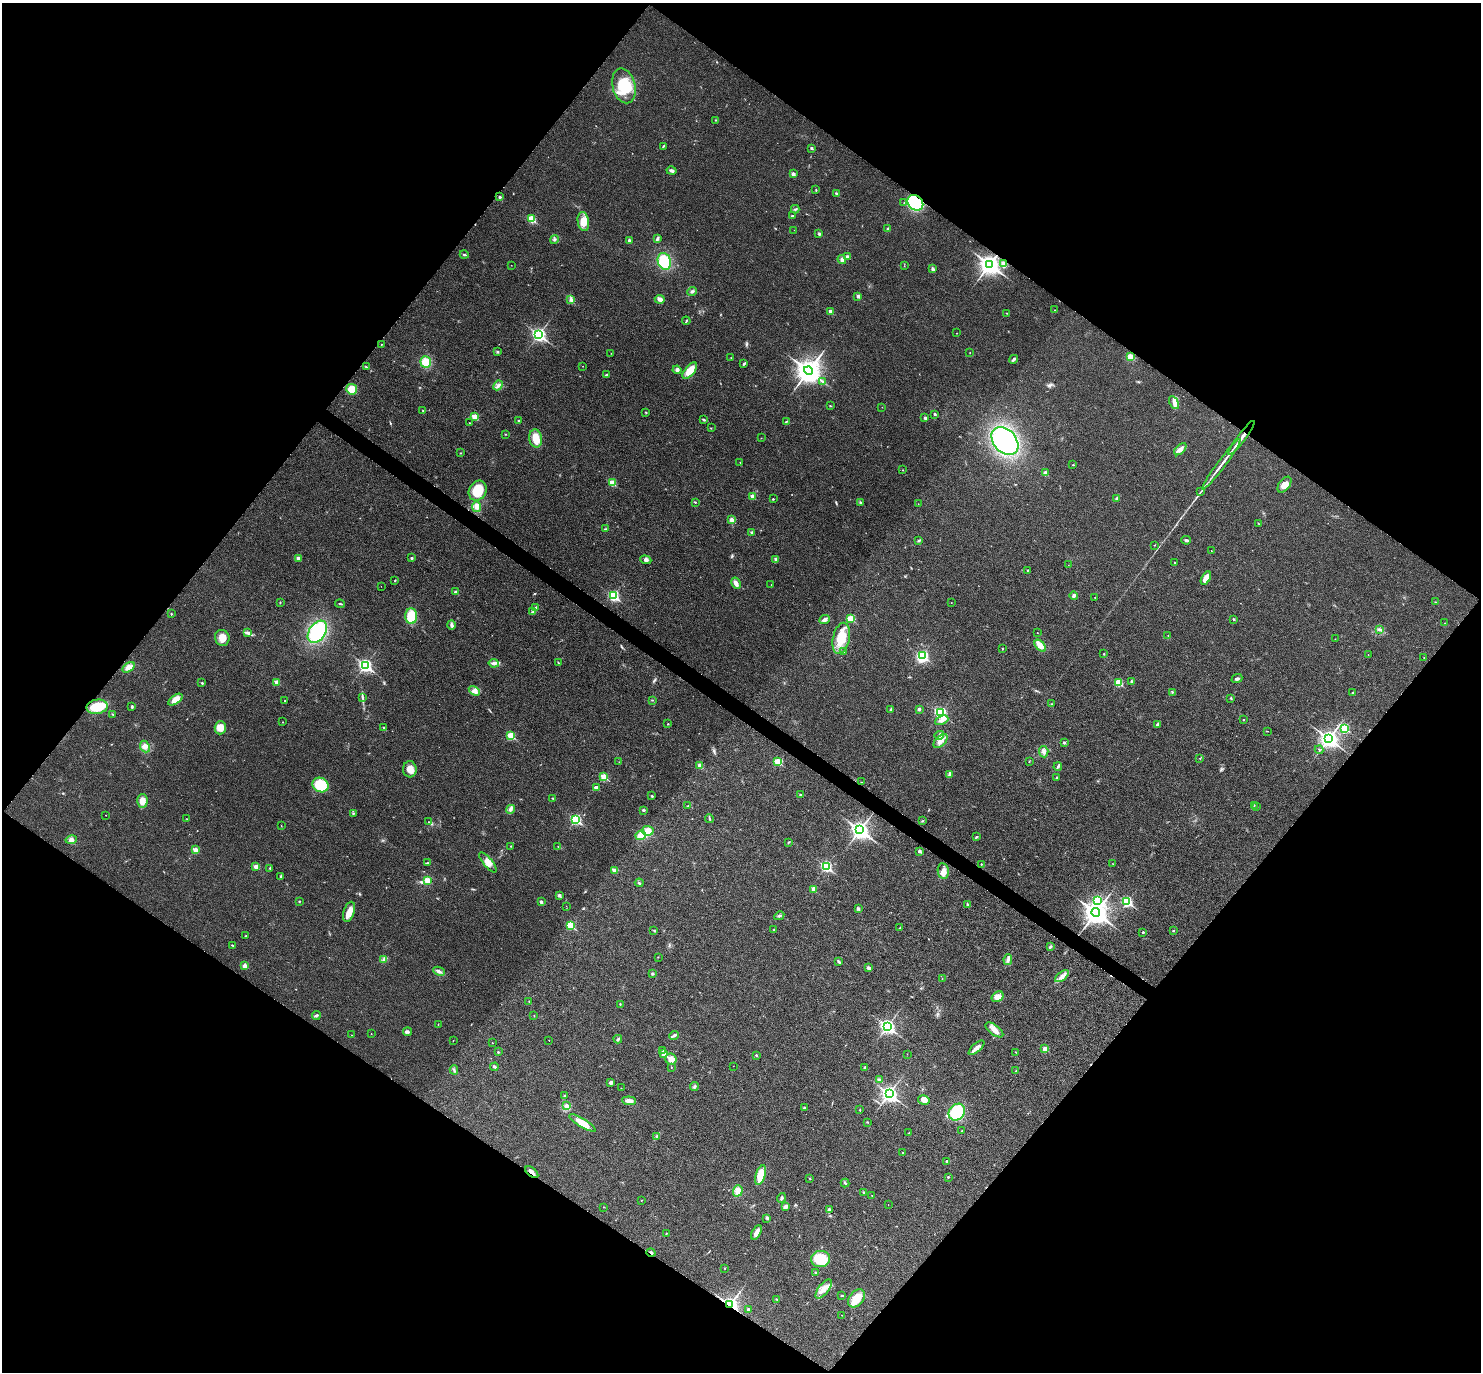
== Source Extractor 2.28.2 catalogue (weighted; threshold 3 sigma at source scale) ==
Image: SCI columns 6-5921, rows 295-5774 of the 5923 x 5927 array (HDU 1 of 3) = the unmasked area's bounding box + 8 px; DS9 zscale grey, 4 x 4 block average (1 PNG px = mean of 4 x 4 image px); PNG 1483 x 1374 px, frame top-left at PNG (2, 3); each listed source drawn as its Kron ellipse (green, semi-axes under 4 px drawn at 4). Shown black and unused: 50% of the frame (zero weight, under 3 of 4 exposures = <1% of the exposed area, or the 3 px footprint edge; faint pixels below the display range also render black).
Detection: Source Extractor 2.28.2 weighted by HDU 2 'WHT'. Background 0.0226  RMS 0.0056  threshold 0.0254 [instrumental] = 3 sigma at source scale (4.5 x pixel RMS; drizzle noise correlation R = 1.50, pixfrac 1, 0.05/0.05 arcsec/px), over >= 5 px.
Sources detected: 360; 2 cosmic-ray / hot-pixel residue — neither listed nor drawn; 10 inside a brighter listed object's ellipse — not listed separately; the other 348 listed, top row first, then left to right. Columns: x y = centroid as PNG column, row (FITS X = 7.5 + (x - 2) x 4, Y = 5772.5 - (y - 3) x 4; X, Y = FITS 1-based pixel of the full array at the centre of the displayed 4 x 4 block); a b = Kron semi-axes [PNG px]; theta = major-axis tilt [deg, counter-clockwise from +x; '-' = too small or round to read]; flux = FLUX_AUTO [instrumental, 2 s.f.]
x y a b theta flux
624 86 18 11 -75 120
715 120 2 2 - 1.6
663 146 3 2 - 2.6
812 148 2 2 - 11
671 171 5 3 - 7.6
793 174 2 2 - 23
816 190 3 2 - 2.5
836 193 2 2 - 8.2
500 197 2 2 - 10
904 203 2 2 - 0.98
915 203 8 7 - 270
795 209 4 2 - 4.5
792 216 2 2 - 4.7
531 219 2 2 - 170
583 221 9 5 -81 45
888 229 4 2 - 3.9
794 230 2 2 - 0.65
819 234 3 2 - 4.4
657 239 4 2 - 7.1
554 240 5 2 - 2.7
629 240 3 2 - 2.9
464 255 4 2 - 4.1
848 257 2 2 - 31
842 259 4 3 - 8.2
664 261 9 6 -72 120
989 264 4 3 - 2500
1004 264 3 2 - 5.6
511 265 2 2 - 0.92
904 266 2 2 - 1.3
933 269 3 3 - 7.1
692 291 5 2 - 5.2
858 296 2 2 - 23
660 299 5 4 - 13
571 300 4 2 - 5.7
1055 310 2 2 - 1.1
831 311 2 2 - 30
1007 313 2 2 - 1.4
686 321 4 2 - 3.6
957 333 2 2 - 0.85
539 334 3 3 - 890
381 344 2 2 - 1.3
498 352 3 2 - 2.9
611 353 2 2 - 0.92
970 353 2 2 - 1
1130 357 2 2 - 100
731 358 2 2 - 1.1
1014 359 4 2 - 6.8
426 362 6 5 - 60
744 364 3 2 - 4.5
583 366 2 2 - 1.3
366 367 4 2 - 2.7
677 370 4 3 - 7.8
690 371 10 5 50 48
808 371 4 4 - 4100
606 375 3 2 - 4.9
822 381 2 2 - 1.8
498 385 5 2 - 7.6
352 389 5 5 - 40
1174 403 7 3 -62 13
830 406 3 2 - 2.2
882 407 2 2 - 0.72
423 411 2 2 - 2.4
646 412 2 2 - 1.9
935 414 2 2 - 11
475 417 2 2 - 91
925 418 2 2 - 15
703 419 4 2 - 3.4
519 420 2 2 - 8.2
787 421 3 2 - 2.6
469 423 2 2 - 2.2
711 428 2 2 - 1
505 434 2 2 - 1.5
536 438 9 6 -80 48
761 438 2 2 - 1.5
1241 438 21 2 53 35
1005 441 16 11 -49 490
1180 449 7 3 44 15
461 453 2 2 - 1.8
740 462 2 2 - 1.7
1221 464 31 2 53 32
1073 465 2 2 - 1.6
903 470 2 2 - 1.1
1045 473 2 2 - 32
612 483 2 2 - 100
1285 485 9 5 53 25
478 491 10 8 63 92
1200 492 2 2 - 1.3
752 496 2 2 - 44
1117 498 4 3 - 5.5
773 499 2 2 - 4.8
695 502 3 2 - 3.1
860 502 2 2 - 9.8
918 504 2 2 - 0.64
477 507 5 4 - 20
731 520 2 2 - 40
1258 524 4 2 - 2
606 529 3 2 - 2.5
752 532 2 2 - 15
919 540 3 2 - 3.7
1186 540 5 2 - 5.3
1155 545 2 2 - 1
1211 550 2 2 - 1
298 558 2 2 - 28
412 558 3 2 - 4.3
776 559 2 2 - 20
646 560 5 3 - 9.1
1175 562 2 2 - 1.6
1068 565 2 2 - 0.47
1027 570 2 2 - 2.4
1206 578 7 4 60 32
395 581 3 2 - 2.4
736 583 6 3 -63 16
771 585 2 2 - 1
381 586 2 2 - 0.47
456 592 2 2 - 16
1074 595 4 3 - 9.7
613 596 3 2 - 450
1095 598 2 2 - 0.9
280 602 2 2 - 2.1
951 602 2 2 - 0.69
1435 602 2 2 - 3
340 604 5 2 - 3.1
536 607 2 2 - 2.4
533 612 3 2 - 4.6
171 614 3 2 - 1.8
411 616 8 6 -89 75
850 618 2 2 - 110
825 619 5 3 - 10
1234 619 3 2 - 3.5
1445 623 2 2 - 1
451 625 5 3 - 8
1380 630 3 2 - 4.3
317 632 12 8 56 210
247 633 3 2 - 4.4
1037 633 2 2 - 0.95
1168 635 2 2 - 1.7
222 638 8 7 - 34
841 638 16 8 77 88
1335 639 2 2 - 1.7
1040 646 7 4 -47 26
1002 649 2 2 - 1.7
844 652 2 2 - 1.7
1104 654 2 2 - 2.3
1368 654 2 2 - 0.85
922 656 3 3 - 370
1424 658 2 2 - 2.3
494 663 5 4 - 13
558 663 2 2 - 1.1
365 665 3 2 - 780
129 667 7 3 32 18
1237 679 5 2 - 5.6
1131 681 3 2 - 2.6
277 682 2 2 - 47
202 683 2 2 - 4.1
1119 683 2 2 - 150
474 691 6 4 -31 13
1172 692 2 2 - 2.2
1352 693 2 2 - 2.5
362 697 3 2 - 1.6
1231 698 3 2 - 2.8
175 700 8 4 33 31
652 700 3 2 - 1.8
285 701 2 2 - 2.9
1051 704 2 2 - 1.8
97 707 10 7 10 93
132 707 3 2 - 4.7
891 709 3 3 - 4.8
919 709 2 2 - 9.5
940 713 3 2 - 590
112 714 2 2 - 1.4
942 720 7 4 22 15
1243 720 2 2 - 3.7
282 722 2 2 - 1.3
668 724 2 2 - 1.8
1157 724 4 2 - 4.8
220 728 7 5 88 32
384 728 4 2 - 2.8
1345 728 2 2 - 190
1267 731 2 2 - 1.4
939 735 5 2 - 4.8
511 736 2 2 - 170
1329 739 4 3 - 1800
940 741 8 5 46 20
1064 743 3 2 - 3.4
145 747 6 4 -66 15
1319 750 4 2 - 3
1044 752 5 4 - 11
1200 758 2 2 - 1.3
619 762 2 2 - 0.94
778 762 2 2 - 120
1029 762 2 2 - 1.5
700 765 2 2 - 47
1058 767 4 2 - 4.9
410 769 8 6 -85 29
949 774 2 2 - 2.9
604 777 2 2 - 110
1057 777 2 2 - 4.1
861 782 2 2 - 1.2
321 785 8 7 - 92
596 788 2 2 - 31
800 795 2 2 - 12
652 796 2 2 - 6.7
553 798 3 2 - 2.3
142 801 7 5 87 34
1254 805 2 2 - 1.3
688 806 4 2 - 2.3
1257 806 2 2 - 1.4
510 809 4 2 - 5.8
643 810 3 2 - 4.7
353 813 3 2 - 2.5
106 815 2 2 - 1
709 818 4 2 - 4.4
187 819 2 2 - 1.2
576 819 3 2 - 400
922 821 3 2 - 2
428 822 2 2 - 1.8
281 826 2 2 - 1
860 830 4 3 - 1700
648 831 5 5 - 31
641 835 5 4 - 34
976 837 3 2 - 2.8
71 840 6 3 11 9
788 842 2 2 - 1.6
511 846 2 2 - 2.1
558 847 2 2 - 1.2
195 850 2 2 - 62
919 851 2 2 - 21
488 862 12 4 -51 25
427 863 2 2 - 1.5
981 864 2 2 - 1.8
1113 864 2 2 - 0.84
826 866 3 2 - 410
256 867 2 2 - 52
270 868 2 2 - 4.9
615 870 4 2 - 14
943 871 8 5 -81 21
280 876 3 2 - 2.9
427 880 4 3 - 17
639 883 4 2 - 3.2
813 889 2 2 - 47
559 895 2 2 - 22
1097 900 3 2 - 150
299 901 2 2 - 3.1
541 902 4 2 - 7
1127 902 3 2 - 400
967 904 2 2 - 8.2
566 906 2 2 - 0.78
858 909 4 3 - 4.8
349 912 10 5 72 31
1096 912 4 3 - 3500
779 916 5 2 - 4.6
570 925 2 2 - 170
900 928 3 2 - 1.9
774 930 2 2 - 2.3
654 931 2 2 - 1.3
1173 931 2 2 - 4.8
1143 932 2 2 - 7.8
246 936 3 2 - 3.5
232 945 4 2 - 2.6
1050 946 3 2 - 3.4
658 957 2 2 - 1.3
384 959 3 2 - 4.5
1008 959 5 4 - 9.6
839 962 4 2 - 4.9
245 966 2 2 - 39
868 968 4 3 - 6.6
439 971 6 3 -25 9.4
652 974 2 2 - 5.9
1062 976 8 3 39 19
942 979 2 2 - 0.97
998 997 6 5 - 25
529 1001 2 2 - 1.2
620 1004 2 2 - 2
316 1015 4 3 - 5.8
534 1016 2 2 - 2
438 1025 2 2 - 0.99
887 1026 3 3 - 950
994 1030 10 5 -37 27
408 1032 4 3 - 7.1
371 1033 2 2 - 0.65
351 1035 2 2 - 1.4
674 1035 5 3 - 6.4
618 1039 4 3 - 5
549 1040 2 2 - 1.6
453 1041 2 2 - 1.1
492 1043 2 2 - 0.96
976 1048 10 3 41 17
1045 1049 2 2 - 49
663 1051 2 2 - 2
498 1052 2 2 - 7
1016 1052 2 2 - 1.5
664 1054 2 2 - 71
907 1054 2 2 - 0.64
756 1055 2 2 - 6.2
671 1059 6 5 - 23
733 1066 2 2 - 0.43
494 1067 4 2 - 8
671 1067 2 2 - 1.4
865 1067 2 2 - 5.4
454 1070 4 2 - 4.4
1016 1071 2 2 - 2
879 1080 2 2 - 28
611 1082 3 3 - 7.8
694 1086 4 3 - 5.1
621 1088 2 2 - 1.8
889 1094 3 3 - 1300
564 1096 3 2 - 2.6
924 1100 6 4 -12 17
629 1101 7 3 -5 18
567 1106 4 4 - 8.5
804 1108 3 2 - 3.7
860 1110 3 2 - 2
957 1112 9 7 51 160
868 1122 2 2 - 1.1
582 1123 15 4 -31 44
962 1131 2 2 - 2.7
909 1133 2 2 - 1.6
657 1137 4 3 - 6.4
903 1152 2 2 - 1.4
947 1161 4 2 - 4.6
532 1172 8 3 -39 13
760 1175 10 5 73 63
948 1177 2 2 - 5.8
810 1178 2 2 - 3.4
845 1183 4 2 - 3.5
738 1191 5 4 - 27
864 1192 2 2 - 2.4
872 1195 2 2 - 1.2
781 1198 5 2 - 4.6
641 1200 2 2 - 1.3
888 1205 2 2 - 0.88
603 1207 2 2 - 0.84
785 1207 3 3 - 12
829 1210 4 3 - 5
767 1218 4 2 - 3.1
756 1232 8 3 61 20
666 1233 2 2 - 1.7
651 1253 4 2 - 4.4
821 1259 9 8 - 79
725 1268 2 2 - 1.5
815 1273 2 2 - 11
824 1289 11 5 52 26
842 1295 4 2 - 2.7
856 1298 10 7 52 56
776 1299 2 2 - 1.6
730 1305 3 2 - 1500
749 1309 3 2 - 5.8
842 1315 2 2 - 0.91
Overlapping masked pixels (flux is a lower limit): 6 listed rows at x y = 915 203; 989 264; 1241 438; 532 1172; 651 1253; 730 1305
Diffuse or blended objects may show on this block-average render without a row.